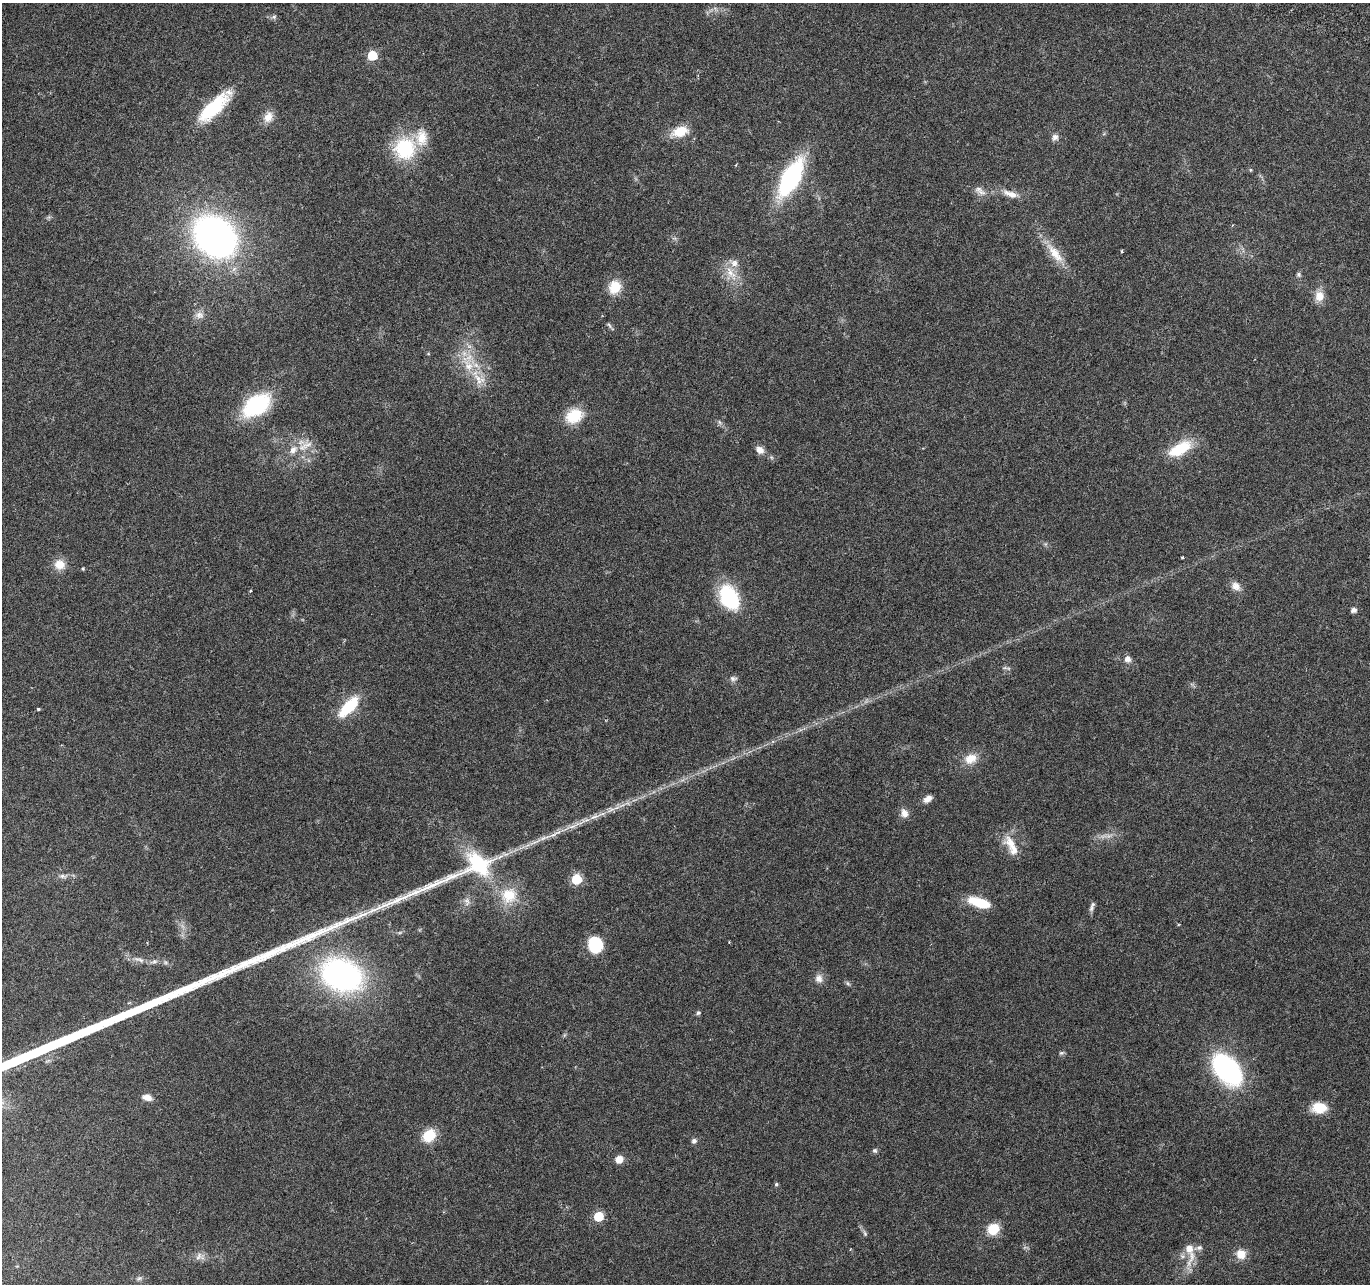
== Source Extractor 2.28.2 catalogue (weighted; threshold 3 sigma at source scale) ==
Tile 10 of 4 x 4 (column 2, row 3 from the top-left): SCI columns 1391-2758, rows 1551-2832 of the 5525 x 5730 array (HDU 1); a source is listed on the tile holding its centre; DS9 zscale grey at full resolution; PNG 1372 x 1286 px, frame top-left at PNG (2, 3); no overlay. Nothing masked; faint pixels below the display range render black.
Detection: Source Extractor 2.28.2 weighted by HDU 2 'WHT'; one run over the whole footprint, this tile lists its part. Background 0.0272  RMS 0.0021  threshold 0.00863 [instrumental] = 3 sigma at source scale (4.09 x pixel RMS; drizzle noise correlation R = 1.36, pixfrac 0.8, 0.0396/0.0396 arcsec/px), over >= 5 px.
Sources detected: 85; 2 too faint to see at this stretch — not listed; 8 inside a brighter listed object's ellipse — not listed separately; the other 75 listed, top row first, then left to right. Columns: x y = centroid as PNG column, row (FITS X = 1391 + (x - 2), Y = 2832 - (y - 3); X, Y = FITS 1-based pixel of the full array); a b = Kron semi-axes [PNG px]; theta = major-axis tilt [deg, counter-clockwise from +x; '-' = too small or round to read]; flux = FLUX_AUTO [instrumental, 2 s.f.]
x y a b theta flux
274 17 7 6 - 0.45
372 55 6 6 - 11
214 107 42 14 44 12
268 117 15 11 66 2.1
680 131 19 11 18 4.1
1055 137 10 9 - 0.85
405 148 28 27 - 12
1250 170 6 4 -89 0.2
791 178 31 13 61 34
980 191 19 8 -38 1.4
1010 194 24 8 -18 2.2
215 236 35 27 -42 91
1122 251 3 3 - 0.34
1055 253 35 11 -52 4.4
731 273 27 10 -58 3.3
1298 274 7 6 - 0.4
615 287 16 14 64 3.8
1319 296 12 11 - 2.4
199 315 12 10 -1 1.3
610 326 15 3 -48 0.46
428 354 5 3 - 0.2
468 365 22 13 -64 5
256 405 22 13 34 25
574 416 21 16 27 5.6
719 422 7 4 -70 0.36
305 446 26 11 33 3
1180 449 26 12 28 7.9
760 450 11 8 -37 1.3
1182 557 3 2 - 0.24
60 564 14 12 -15 2.5
83 569 4 3 - 0.24
1236 586 14 10 -37 1.5
250 591 3 3 - 0.23
729 598 22 14 -61 17
1354 610 5 5 - 1
1128 659 7 7 - 1.2
733 678 11 7 -6 0.67
349 707 31 12 47 7.5
38 709 3 3 - 0.39
970 759 17 13 25 2.8
928 799 11 6 36 1.3
611 810 13 6 24 1.3
904 813 11 8 -67 1.3
572 826 35 6 23 3.1
1011 846 30 12 -63 3.6
62 876 11 5 -10 0.74
576 879 6 6 - 13
509 895 24 22 20 6.3
467 901 12 8 -78 1.1
980 903 22 9 -17 6.5
1091 908 10 6 69 0.68
400 932 7 4 19 0.27
595 945 14 13 - 9.2
139 960 18 6 -17 1.3
165 962 7 4 -71 0.32
341 975 31 23 -23 61
819 978 11 9 -80 1.3
848 983 7 5 -59 0.37
698 1013 6 5 - 0.37
1061 1053 7 5 15 0.37
1227 1070 33 21 -50 29
147 1097 11 7 -16 1.5
1319 1108 18 12 0 3.7
429 1135 16 13 43 4.6
694 1141 7 6 - 0.61
875 1150 6 6 - 0.41
619 1159 8 7 - 1.9
776 1184 5 4 - 0.33
598 1217 6 6 - 9.5
993 1229 12 10 32 4.6
865 1233 7 5 -69 0.39
1190 1252 39 12 -86 3.9
1241 1254 11 10 - 2.6
199 1256 13 11 -27 1.3
139 1278 9 5 30 0.54
Unlisted compact peaks at least as high as the median listed source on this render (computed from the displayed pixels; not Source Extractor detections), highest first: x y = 482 867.